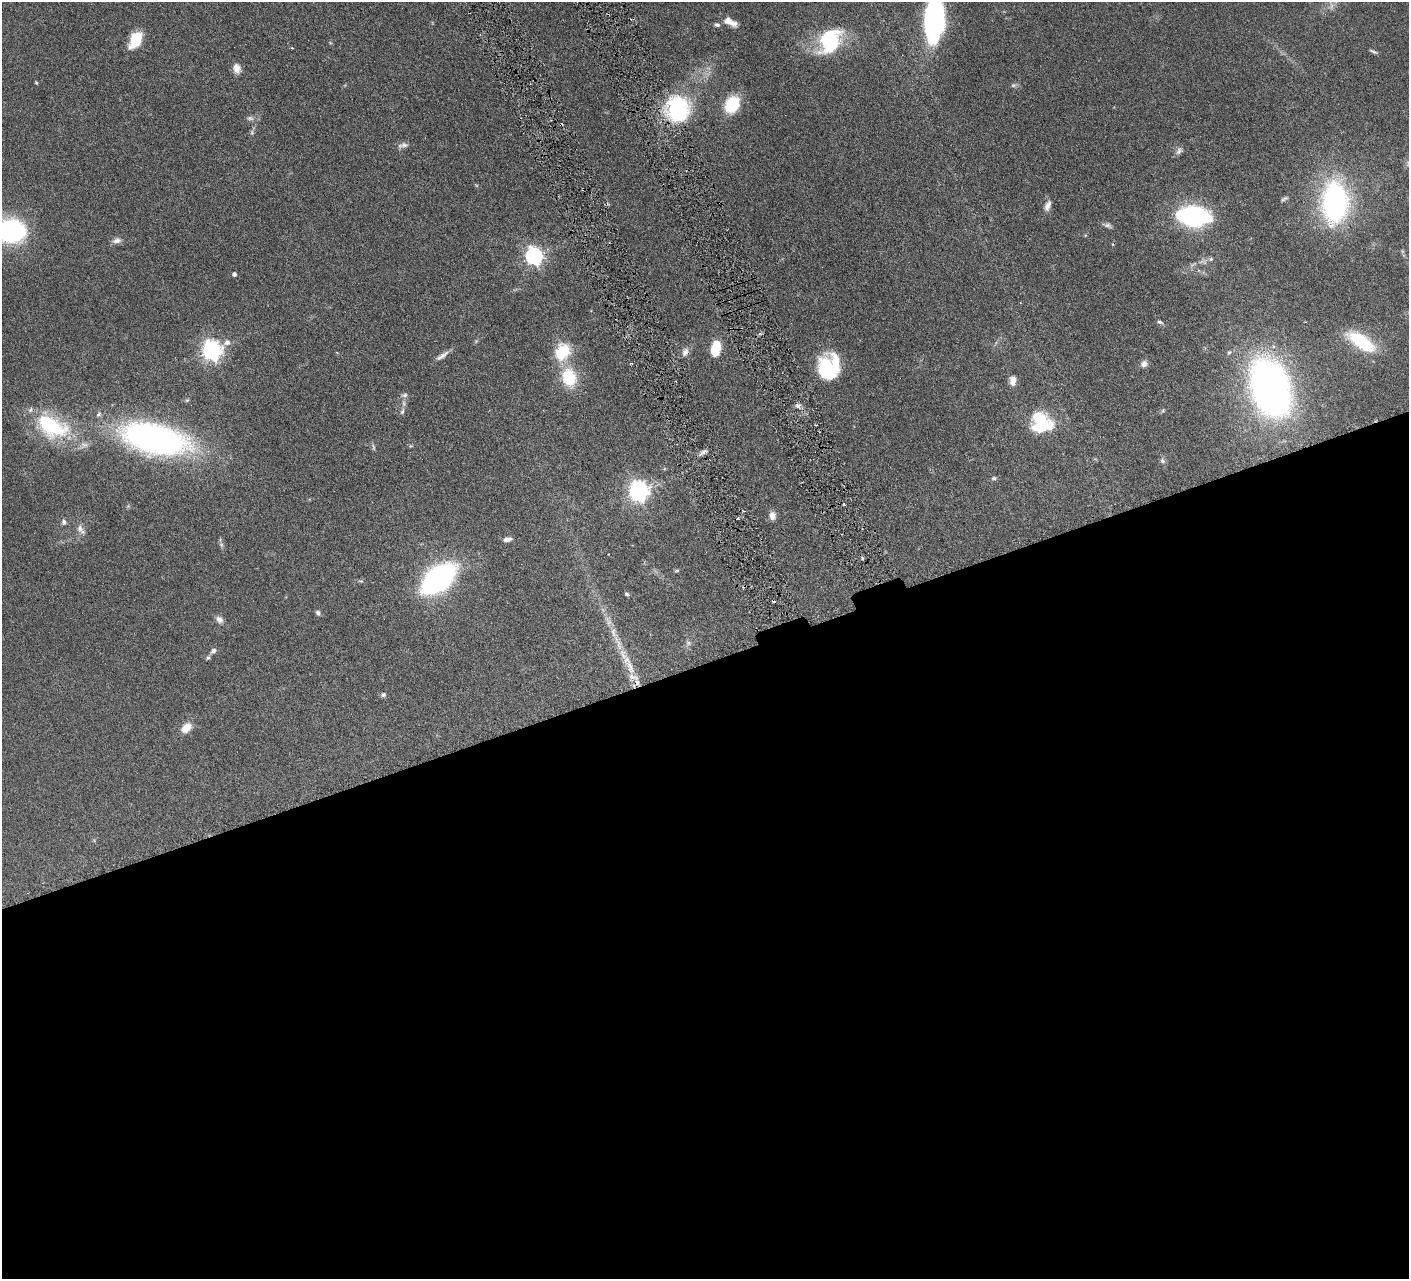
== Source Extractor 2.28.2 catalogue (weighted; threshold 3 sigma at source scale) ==
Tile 15 of 4 x 4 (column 3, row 4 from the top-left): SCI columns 2819-4225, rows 305-1581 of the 5639 x 5584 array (HDU 1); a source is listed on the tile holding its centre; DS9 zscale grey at full resolution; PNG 1411 x 1281 px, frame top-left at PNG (2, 2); no overlay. Shown black and unused: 48% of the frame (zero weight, under 3 of 6 exposures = <1% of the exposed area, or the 3 px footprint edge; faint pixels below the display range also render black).
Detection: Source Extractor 2.28.2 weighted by HDU 2 'WHT'; one run over the whole footprint, this tile lists its part. Background 0.0705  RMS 0.0033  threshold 0.0136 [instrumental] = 3 sigma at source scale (4.09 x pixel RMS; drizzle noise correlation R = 1.36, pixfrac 0.8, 0.05/0.05 arcsec/px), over >= 5 px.
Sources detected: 78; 1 too faint to see at this stretch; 2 cosmic-ray / hot-pixel residue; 1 long thin detection or spike segment (spike, bleed or trail) — not listed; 3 inside a brighter listed object's ellipse — not listed separately; the other 71 listed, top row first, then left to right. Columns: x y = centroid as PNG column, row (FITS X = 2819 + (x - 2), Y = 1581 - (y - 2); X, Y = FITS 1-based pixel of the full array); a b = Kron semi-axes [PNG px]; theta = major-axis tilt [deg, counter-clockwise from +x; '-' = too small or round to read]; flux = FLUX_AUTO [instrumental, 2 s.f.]
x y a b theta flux
1331 6 11 6 90 1.4
934 19 39 16 86 73
730 22 15 7 -27 3.2
717 25 8 5 -17 0.71
135 40 18 11 61 7.8
830 41 32 22 57 21
292 48 4 3 - 0.26
1373 52 12 3 -26 0.63
237 68 12 9 -71 2.2
36 83 4 3 - 0.31
1013 85 7 5 19 0.63
732 104 19 15 63 11
678 109 28 24 -88 28
250 118 10 6 -7 0.96
252 132 7 5 -72 0.55
404 145 12 7 5 1.3
1179 151 11 7 59 1.1
1284 199 10 4 32 0.65
1335 202 20 13 89 120
1048 206 15 8 68 1.8
1193 216 21 11 -5 76
1108 225 11 6 -9 0.91
10 230 30 23 -4 40
117 241 12 7 11 1.4
1402 251 6 4 -72 0.43
534 256 7 7 - 110
1211 259 7 5 22 0.63
234 274 4 4 - 0.89
1160 322 7 5 -16 0.62
1361 342 33 13 -34 18
716 349 14 8 79 9.2
212 350 8 7 - 160
562 352 24 19 65 9.9
685 352 12 9 69 1.5
442 356 21 6 34 1.7
1144 364 9 8 - 1.3
828 367 26 22 70 19
569 377 23 17 -78 11
1013 381 10 7 88 2.4
1270 387 38 25 -73 190
405 395 7 6 - 0.86
187 400 6 4 44 0.38
798 406 7 6 - 1.1
1163 410 6 4 20 0.43
402 411 9 5 71 0.77
1041 422 25 23 -41 15
52 426 47 26 -27 25
154 439 53 22 -12 120
373 447 11 4 -77 0.61
1163 461 8 7 - 0.83
994 478 6 5 - 0.65
638 491 8 7 - 160
844 504 3 2 - 0.5
772 516 10 7 -87 1.8
64 522 7 7 - 0.8
80 528 11 9 -75 1.7
507 540 8 5 17 1.4
862 558 5 3 - 0.36
677 570 7 3 1 0.39
438 579 23 13 39 110
361 581 7 4 0 0.47
627 594 6 5 - 0.48
318 613 7 5 -52 0.78
219 620 10 7 -37 1.5
614 632 17 8 -82 2.8
688 643 7 7 - 0.79
213 651 8 6 48 0.91
208 658 6 5 - 0.56
630 667 24 8 -70 4.8
383 695 7 5 32 0.68
186 728 12 8 43 3.8
Isophote crosses this tile's border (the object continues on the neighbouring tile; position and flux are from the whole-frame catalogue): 2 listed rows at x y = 934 19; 10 230